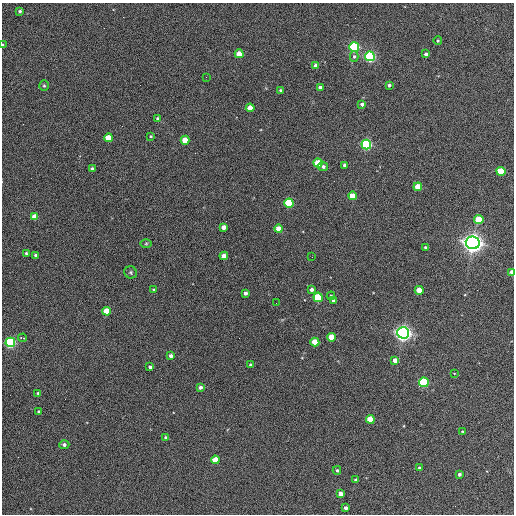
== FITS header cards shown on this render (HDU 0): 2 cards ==
NAXIS1  =                  512 / Axis length
NAXIS2  =                  512 / Axis length

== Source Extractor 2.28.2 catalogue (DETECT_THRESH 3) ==
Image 512 x 512 px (HDU 0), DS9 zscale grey, 1 PNG px = 1 image px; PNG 516 x 516 px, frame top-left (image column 1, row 512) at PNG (2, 3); each listed source drawn as its Kron ellipse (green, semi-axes under 4 px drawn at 4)
Background 367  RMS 21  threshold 62.1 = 3 sigma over >= 5 px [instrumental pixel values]
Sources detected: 76; all 76 listed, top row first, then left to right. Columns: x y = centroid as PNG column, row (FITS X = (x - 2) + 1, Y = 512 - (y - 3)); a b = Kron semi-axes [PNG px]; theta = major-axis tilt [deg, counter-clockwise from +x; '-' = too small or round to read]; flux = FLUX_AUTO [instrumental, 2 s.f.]
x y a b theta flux
20 11 3 3 - 2.6e+03
438 41 4 3 - 1.4e+03
2 45 3 2 - 2.0e+03
354 47 5 5 - 2.3e+05
239 54 4 4 - 2.5e+04
426 54 4 3 - 4.1e+03
354 56 5 4 - 2.3e+03
370 56 5 5 - 3.0e+05
316 65 4 4 - 6.1e+03
206 77 2 2 - 7.0e+02
389 85 4 3 - 3.3e+03
44 86 5 4 - 2.0e+03
320 87 4 3 - 4.5e+03
281 90 3 3 - 2.1e+03
362 104 4 3 - 4.2e+03
250 108 4 4 - 1.7e+04
158 118 4 4 - 2.6e+03
151 136 3 3 - 1.5e+03
108 138 4 4 - 3.8e+04
185 140 4 4 - 3.2e+04
366 144 5 5 - 2.7e+05
318 163 4 4 - 5.1e+04
345 165 4 3 - 3.6e+03
323 166 5 4 - 3.4e+03
92 169 4 3 - 4.0e+03
501 171 4 4 - 6.2e+04
418 187 4 4 - 3.1e+04
352 196 4 4 - 2.3e+04
289 203 4 4 - 1.0e+05
34 217 4 4 - 1.8e+04
479 220 4 4 - 4.0e+04
223 227 4 4 - 7.7e+03
279 229 4 4 - 1.9e+04
473 243 7 6 - 1.2e+06
146 244 6 4 2 1.8e+03
425 248 3 3 - 3.1e+03
26 253 3 3 - 1.5e+03
36 255 4 3 - 5.2e+03
224 256 4 4 - 1.3e+04
312 257 2 2 - 5.7e+02
131 272 6 6 - 2.6e+03
512 272 4 3 - 7.4e+03
312 289 3 3 - 4.2e+03
154 290 3 3 - 2.7e+03
419 290 4 4 - 2.6e+04
246 293 4 3 - 5.1e+03
331 296 4 3 - 1.5e+03
318 297 4 4 - 9.1e+04
333 301 4 3 - 5.1e+03
276 303 2 2 - 5.6e+02
107 311 4 4 - 3.7e+04
403 333 6 5 - 8.0e+05
331 337 4 4 - 2.7e+04
23 338 4 2 - 2.9e+03
10 342 5 4 - 2.3e+05
315 342 4 4 - 3.4e+04
171 356 4 3 - 4.8e+03
395 360 4 4 - 9.0e+03
250 364 3 3 - 1.8e+03
150 367 3 3 - 3.6e+03
454 373 3 2 - 7.7e+02
424 382 5 4 - 1.6e+05
200 387 4 4 - 4.9e+03
38 393 4 3 - 1.8e+03
38 411 4 3 - 1.5e+03
370 419 4 4 - 4.1e+04
462 431 3 2 - 1.1e+03
166 437 3 3 - 3.2e+03
64 445 5 4 - 4.1e+03
215 460 4 4 - 2.3e+04
419 468 3 3 - 2.1e+03
337 470 4 3 - 1.7e+03
459 474 4 4 - 3.3e+03
356 480 3 3 - 3.1e+03
341 494 4 4 - 1.2e+04
346 508 4 3 - 4.4e+03
At the frame edge (FLAGS 8, measured only in part): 2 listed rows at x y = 2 45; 512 272